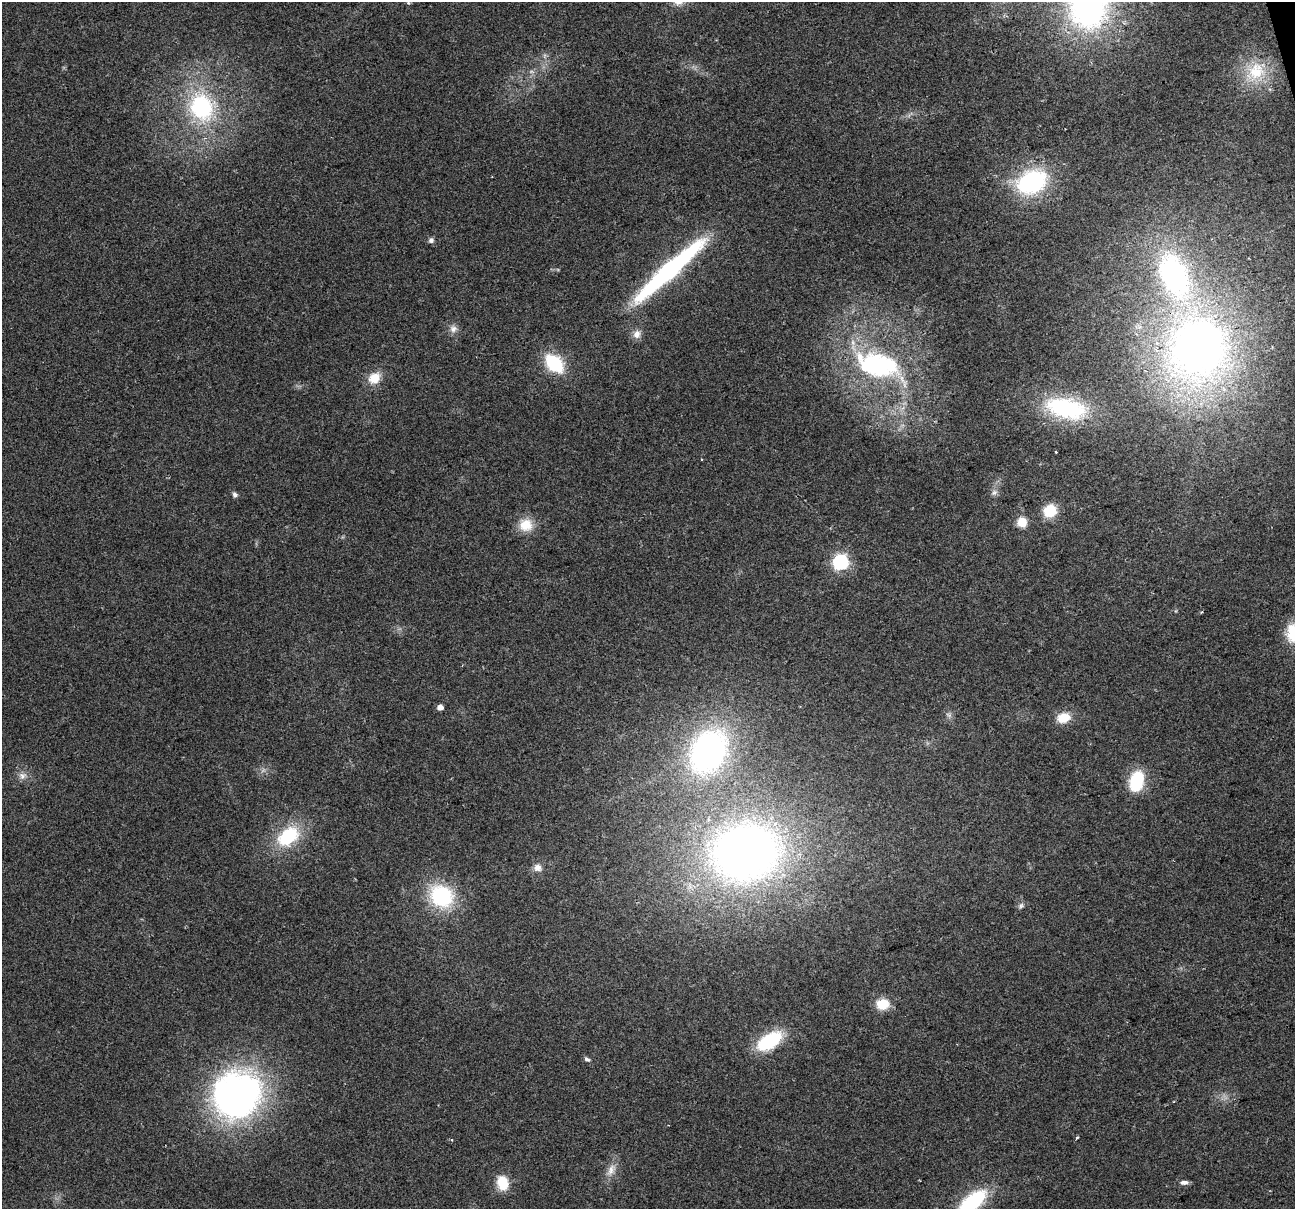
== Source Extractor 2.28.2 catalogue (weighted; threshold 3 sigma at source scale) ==
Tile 10 of 4 x 4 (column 2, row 3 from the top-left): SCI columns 1294-2586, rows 1306-2512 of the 5173 x 4973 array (HDU 1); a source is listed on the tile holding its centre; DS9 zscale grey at full resolution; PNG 1297 x 1211 px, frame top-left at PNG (2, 2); no overlay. Shown black and unused: <1% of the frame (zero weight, under 2 of 3 exposures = <1% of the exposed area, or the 3 px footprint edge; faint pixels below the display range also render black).
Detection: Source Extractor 2.28.2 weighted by HDU 2 'WHT'; one run over the whole footprint, this tile lists its part. Background 0.0557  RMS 0.0074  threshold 0.0334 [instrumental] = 3 sigma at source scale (4.5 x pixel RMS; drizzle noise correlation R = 1.50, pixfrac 1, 0.0396/0.0396 arcsec/px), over >= 5 px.
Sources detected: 45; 1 cosmic-ray / hot-pixel residue — not listed; the other 44 listed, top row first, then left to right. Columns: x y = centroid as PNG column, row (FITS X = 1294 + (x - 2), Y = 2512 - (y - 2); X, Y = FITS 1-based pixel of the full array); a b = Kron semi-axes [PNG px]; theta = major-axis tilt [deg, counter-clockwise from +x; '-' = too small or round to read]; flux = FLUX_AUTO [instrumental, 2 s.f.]
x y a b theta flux
408 3 5 4 - 0.98
1088 4 45 36 -89 250
531 72 9 4 -8 1.8
1256 72 31 24 43 36
202 107 36 31 -66 85
1032 182 27 20 25 99
431 240 8 6 44 2.2
669 270 73 11 42 190
1174 275 57 33 -67 180
453 329 11 10 - 4.5
637 334 12 10 79 5.3
1198 348 69 61 81 520
554 363 18 12 -45 49
878 365 69 34 -17 130
374 378 15 13 41 13
1066 408 48 22 -13 89
994 493 9 7 56 2.9
235 495 6 6 - 2.1
1050 511 13 12 - 21
1022 522 11 10 - 11
526 525 18 17 - 14
840 562 6 6 - 190
1293 632 19 13 82 28
440 707 5 4 - 6.5
949 715 9 6 -30 2.2
1063 718 14 11 14 15
708 751 41 31 62 220
22 776 12 10 12 5.2
1136 781 17 11 75 45
288 836 26 17 38 45
745 852 73 60 11 500
538 868 11 10 - 5.1
441 896 24 21 -41 66
1021 906 8 6 53 2.1
883 1004 12 10 8 19
769 1041 22 11 33 59
587 1059 9 5 -35 2
237 1094 61 54 40 260
1077 1138 5 3 - 0.99
452 1140 4 3 - 0.75
611 1170 20 10 63 7.9
1184 1182 10 5 4 3
503 1183 12 9 -75 23
972 1202 32 14 38 63
Overlapping masked pixels (flux is a lower limit): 1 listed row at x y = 1198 348
Isophote crosses this tile's border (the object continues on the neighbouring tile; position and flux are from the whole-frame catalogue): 3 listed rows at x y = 1088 4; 1293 632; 972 1202